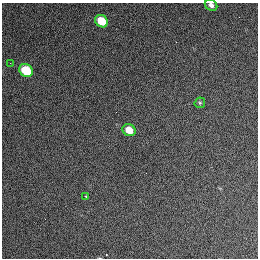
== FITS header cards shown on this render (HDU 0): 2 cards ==
NAXIS1  =                  256 / length of data axis 1
NAXIS2  =                  256 / length of data axis 2

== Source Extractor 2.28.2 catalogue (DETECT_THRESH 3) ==
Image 256 x 256 px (HDU 0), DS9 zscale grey, 1 PNG px = 1 image px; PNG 260 x 260 px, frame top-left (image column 1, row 256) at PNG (2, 3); each listed source drawn as its Kron ellipse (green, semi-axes under 4 px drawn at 4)
Background 1270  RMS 14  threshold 43.3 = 3 sigma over >= 5 px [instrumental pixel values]
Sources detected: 7; all 7 listed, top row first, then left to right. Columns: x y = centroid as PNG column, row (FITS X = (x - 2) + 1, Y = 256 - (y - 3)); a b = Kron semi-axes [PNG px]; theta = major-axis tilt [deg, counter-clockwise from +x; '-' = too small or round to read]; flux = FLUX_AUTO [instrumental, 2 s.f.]
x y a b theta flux
211 5 6 5 - 3800
101 21 7 5 -42 22000
10 63 2 2 - 500
26 70 7 6 - 36000
200 103 5 5 - 1300
129 130 7 5 -36 14000
86 196 3 3 - 1400
At the frame edge (FLAGS 8, measured only in part): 1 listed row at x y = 211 5